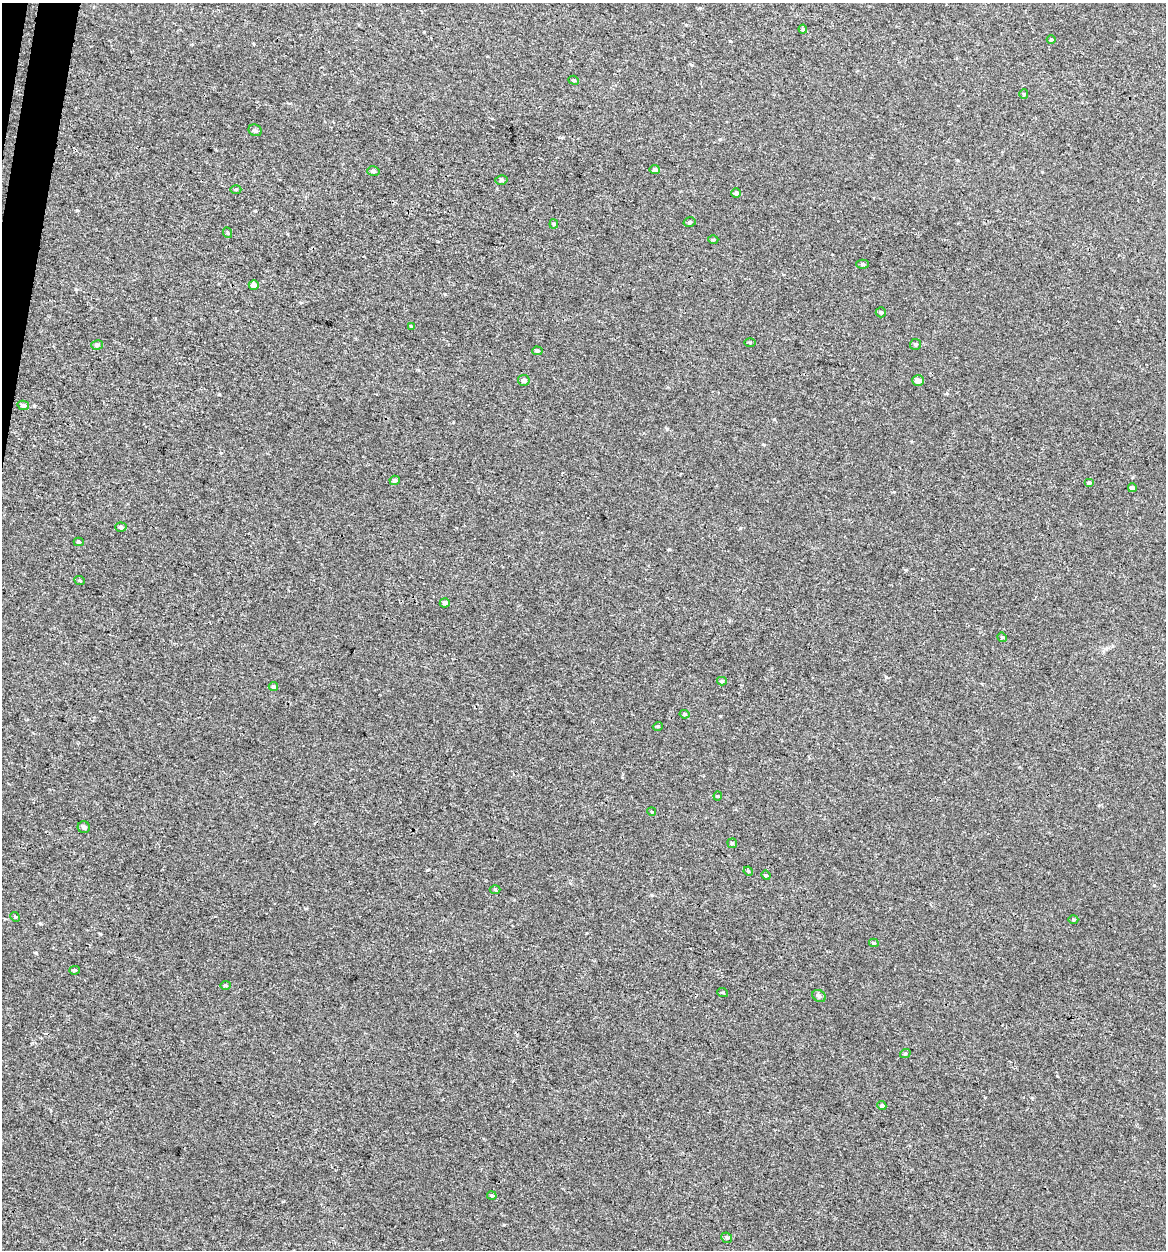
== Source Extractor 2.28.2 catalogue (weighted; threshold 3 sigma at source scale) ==
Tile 11 of 4 x 4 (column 3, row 3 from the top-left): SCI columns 2599-3762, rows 1271-2518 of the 5257 x 5027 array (HDU 1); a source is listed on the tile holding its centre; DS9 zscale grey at full resolution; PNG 1168 x 1252 px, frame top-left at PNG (2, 3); each listed source drawn as its Kron ellipse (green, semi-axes under 4 px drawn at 4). Shown black and unused: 1% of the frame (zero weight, under 3 of 4 exposures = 4% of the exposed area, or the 3 px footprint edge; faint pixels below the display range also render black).
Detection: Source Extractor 2.28.2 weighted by HDU 2 'WHT'; one run over the whole footprint, this tile lists its part. Background -2.61e-04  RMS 0.0026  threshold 0.0118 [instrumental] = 3 sigma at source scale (4.5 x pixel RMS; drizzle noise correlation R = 1.50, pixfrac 1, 0.0396/0.0396 arcsec/px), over >= 5 px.
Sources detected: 55; all 55 listed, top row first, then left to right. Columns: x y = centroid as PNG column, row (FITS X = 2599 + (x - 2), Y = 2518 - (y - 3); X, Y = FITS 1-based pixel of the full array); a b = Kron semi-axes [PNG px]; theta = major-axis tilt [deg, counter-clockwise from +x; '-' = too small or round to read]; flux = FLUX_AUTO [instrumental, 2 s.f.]
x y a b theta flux
803 29 4 4 - 0.28
1051 39 4 3 - 0.27
574 80 5 4 - 0.3
1024 94 5 4 - 0.26
255 130 7 5 -25 0.53
655 170 5 4 - 0.65
373 171 6 5 - 0.48
501 180 6 5 - 0.49
236 189 5 3 - 0.29
736 193 5 4 - 0.72
690 222 6 5 - 0.44
554 224 4 4 - 0.3
228 233 5 3 - 0.26
713 240 5 3 - 0.27
863 264 6 4 -1 0.42
254 285 5 4 - 1.5
881 312 5 5 - 0.44
411 326 3 3 - 0.21
750 342 5 3 - 0.25
916 344 5 5 - 0.42
97 345 6 5 - 0.5
537 351 5 4 - 0.59
524 380 6 5 - 0.85
918 381 6 5 - 1.4
23 405 6 4 -15 0.89
395 480 5 4 - 0.67
1089 483 5 4 - 0.52
1132 488 4 4 - 0.7
121 527 6 4 -4 0.52
79 542 5 4 - 0.39
80 581 5 3 - 0.27
445 603 5 4 - 0.6
1002 637 5 4 - 0.28
722 681 5 4 - 0.34
273 687 4 4 - 0.49
685 714 5 4 - 0.44
658 726 5 3 - 0.25
718 796 4 4 - 0.27
652 812 4 3 - 0.22
84 827 6 6 - 0.77
732 843 5 4 - 0.39
748 871 5 3 - 0.26
766 875 5 4 - 0.28
495 890 5 3 - 0.24
15 917 5 4 - 0.32
1073 920 5 4 - 0.33
874 943 5 4 - 0.35
74 970 5 4 - 0.36
226 985 5 3 - 0.32
723 993 5 3 - 0.24
819 996 7 5 -34 0.72
905 1054 5 3 - 0.28
882 1106 5 4 - 0.42
492 1196 5 4 - 0.42
727 1238 5 5 - 0.44
Unlisted compact peaks at least as high as the median listed source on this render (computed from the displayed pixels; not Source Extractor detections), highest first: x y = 886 677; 77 210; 667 429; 36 953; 255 211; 504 1225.